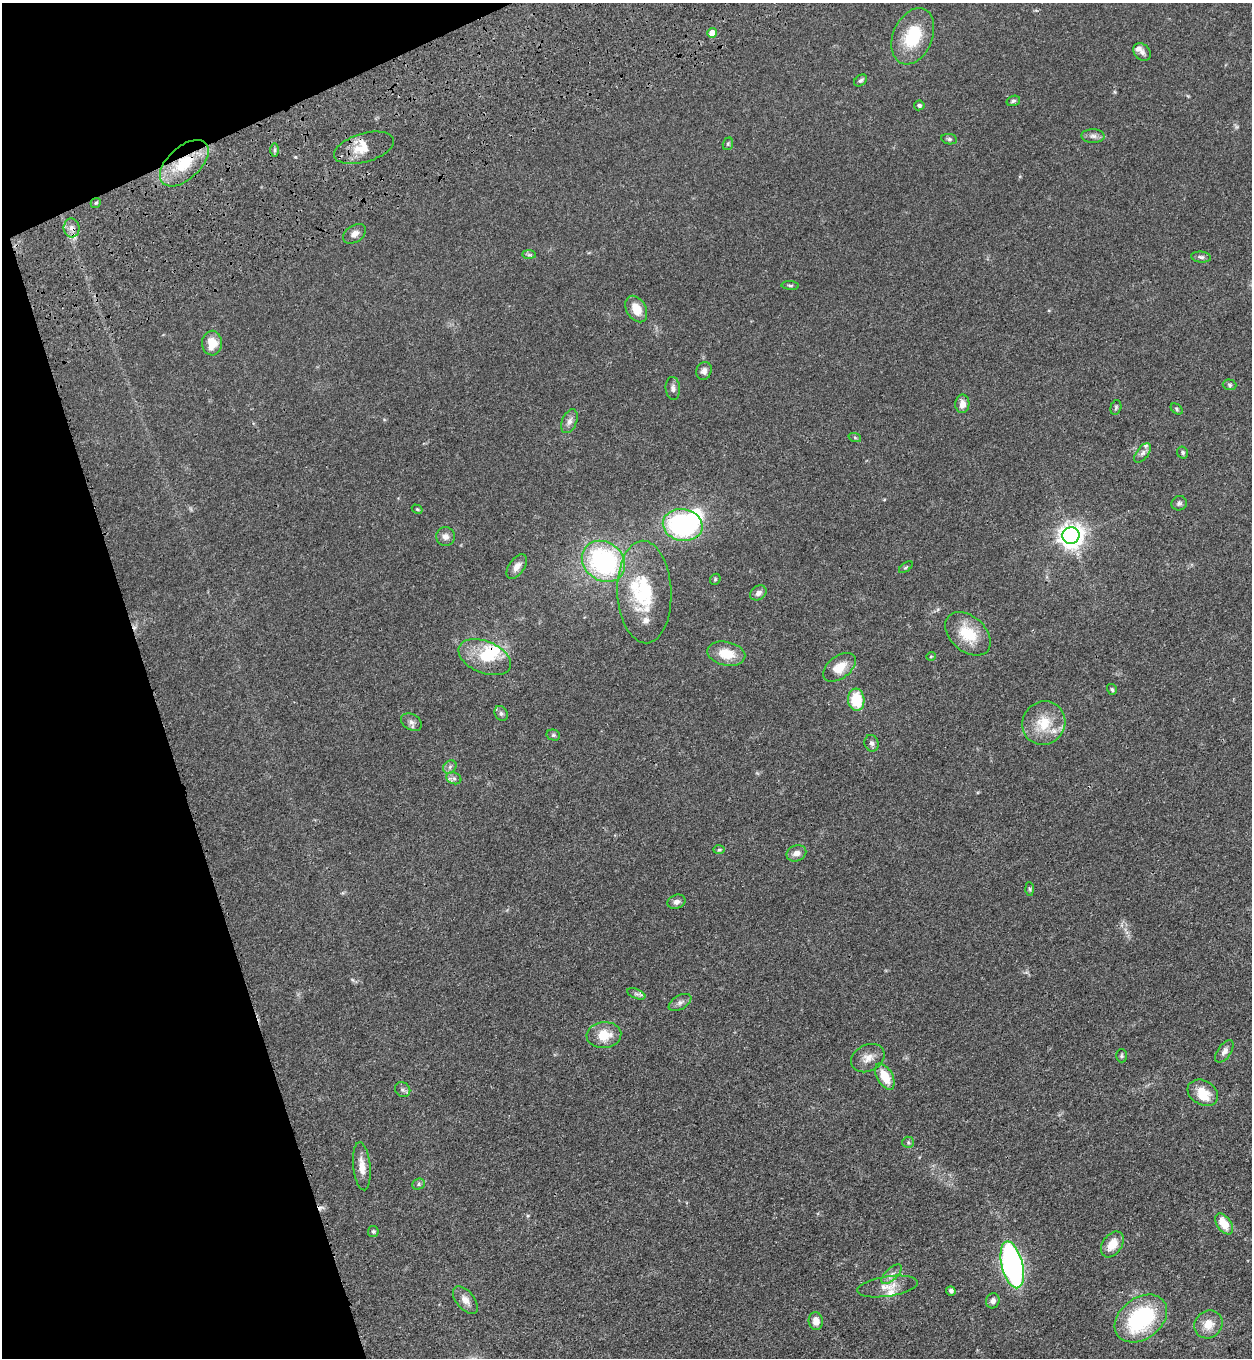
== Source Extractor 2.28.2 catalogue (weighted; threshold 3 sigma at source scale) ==
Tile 5 of 4 x 4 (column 1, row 2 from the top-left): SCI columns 459-1708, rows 2901-4256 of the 5704 x 5798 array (HDU 1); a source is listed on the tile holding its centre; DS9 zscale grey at full resolution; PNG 1254 x 1360 px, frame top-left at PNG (2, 3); each listed source drawn as its Kron ellipse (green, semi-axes under 4 px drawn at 4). Shown black and unused: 16% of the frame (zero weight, under 3 of 4 exposures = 11% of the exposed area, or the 3 px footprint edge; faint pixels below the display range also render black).
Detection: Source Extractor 2.28.2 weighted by HDU 2 'WHT'; one run over the whole footprint, this tile lists its part. Background 0.0514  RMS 0.0041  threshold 0.0187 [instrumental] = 3 sigma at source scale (4.5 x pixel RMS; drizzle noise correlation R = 1.50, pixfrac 1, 0.05/0.05 arcsec/px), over >= 5 px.
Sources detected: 97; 1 too faint to see at this stretch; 4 inside a brighter object's white glare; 2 cosmic-ray / hot-pixel residue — neither listed nor drawn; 7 inside a brighter listed object's ellipse — not listed separately; the other 83 listed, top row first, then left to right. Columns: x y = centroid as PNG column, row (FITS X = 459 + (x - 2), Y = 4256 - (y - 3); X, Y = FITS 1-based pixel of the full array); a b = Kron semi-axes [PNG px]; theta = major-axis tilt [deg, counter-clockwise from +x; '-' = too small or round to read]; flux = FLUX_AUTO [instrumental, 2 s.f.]
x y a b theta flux
712 33 5 4 - 5.3
913 36 29 19 67 17
1142 52 10 7 -48 1.7
861 80 7 5 38 0.94
1013 101 7 5 17 0.76
919 105 5 5 - 0.75
1093 136 11 7 -1 1.7
949 139 8 5 -10 0.84
728 144 6 5 - 0.65
364 148 31 14 16 7.3
274 150 7 4 -90 0.71
184 163 29 16 42 15
96 203 5 4 - 0.58
72 228 9 8 - 2.2
354 234 13 8 35 2.3
529 255 7 4 0 0.76
1201 257 10 5 -6 1.1
790 285 9 3 -4 0.63
636 309 14 9 -61 5.9
212 343 12 10 88 6.6
704 371 9 7 67 1.7
1230 385 7 5 -3 0.75
673 388 11 7 -86 1.7
962 404 9 7 86 2.8
1116 407 7 5 75 0.67
1177 409 7 4 -39 0.66
569 421 12 7 68 2
855 438 6 4 -20 0.62
1143 453 11 6 53 1.5
1183 453 6 5 - 0.77
1179 503 8 7 - 1.1
417 509 6 4 -29 0.48
683 525 20 16 -10 64
445 536 9 9 - 2.1
1071 536 8 8 - 330
603 561 23 19 -37 60
517 567 14 7 54 2.6
906 567 8 4 35 0.61
715 579 6 4 48 0.51
644 592 51 27 -88 29
758 593 9 6 33 1.7
968 634 26 17 -41 13
726 654 19 11 -12 8.9
931 656 5 3 - 0.33
485 657 28 16 -22 11
839 667 19 11 37 7.2
1112 689 5 4 - 0.65
856 700 11 8 -86 14
501 713 8 6 -57 0.94
411 722 11 7 -31 1.6
1044 723 22 21 - 11
553 735 7 5 -15 0.74
872 743 8 7 - 1.3
450 767 7 6 - 1.1
454 778 8 6 -21 1.1
719 850 6 4 2 0.57
796 853 10 8 22 2.6
1029 889 7 4 -88 0.61
676 902 9 6 22 1.6
636 994 9 4 -22 1.1
680 1002 12 7 29 1.7
604 1035 17 13 5 8.1
1224 1051 13 6 55 2
1121 1056 7 5 89 0.71
868 1058 17 13 28 3.8
885 1077 14 8 -61 8.2
403 1090 8 7 - 1.1
1203 1093 16 12 -29 6.2
908 1142 6 5 - 0.72
362 1166 24 8 -84 4.5
418 1184 6 5 - 0.74
1224 1224 12 7 -55 7.4
373 1232 5 5 - 0.69
1112 1244 14 9 55 6.2
1012 1265 24 10 -76 120
892 1274 13 6 44 2
887 1286 31 10 8 5.6
951 1291 5 4 - 1
465 1300 16 9 -51 3.3
993 1301 8 6 72 1.6
1141 1318 29 20 37 43
816 1321 9 7 -84 3.4
1208 1324 15 13 41 5.6
Overlapping masked pixels (flux is a lower limit): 3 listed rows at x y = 184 163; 72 228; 683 525